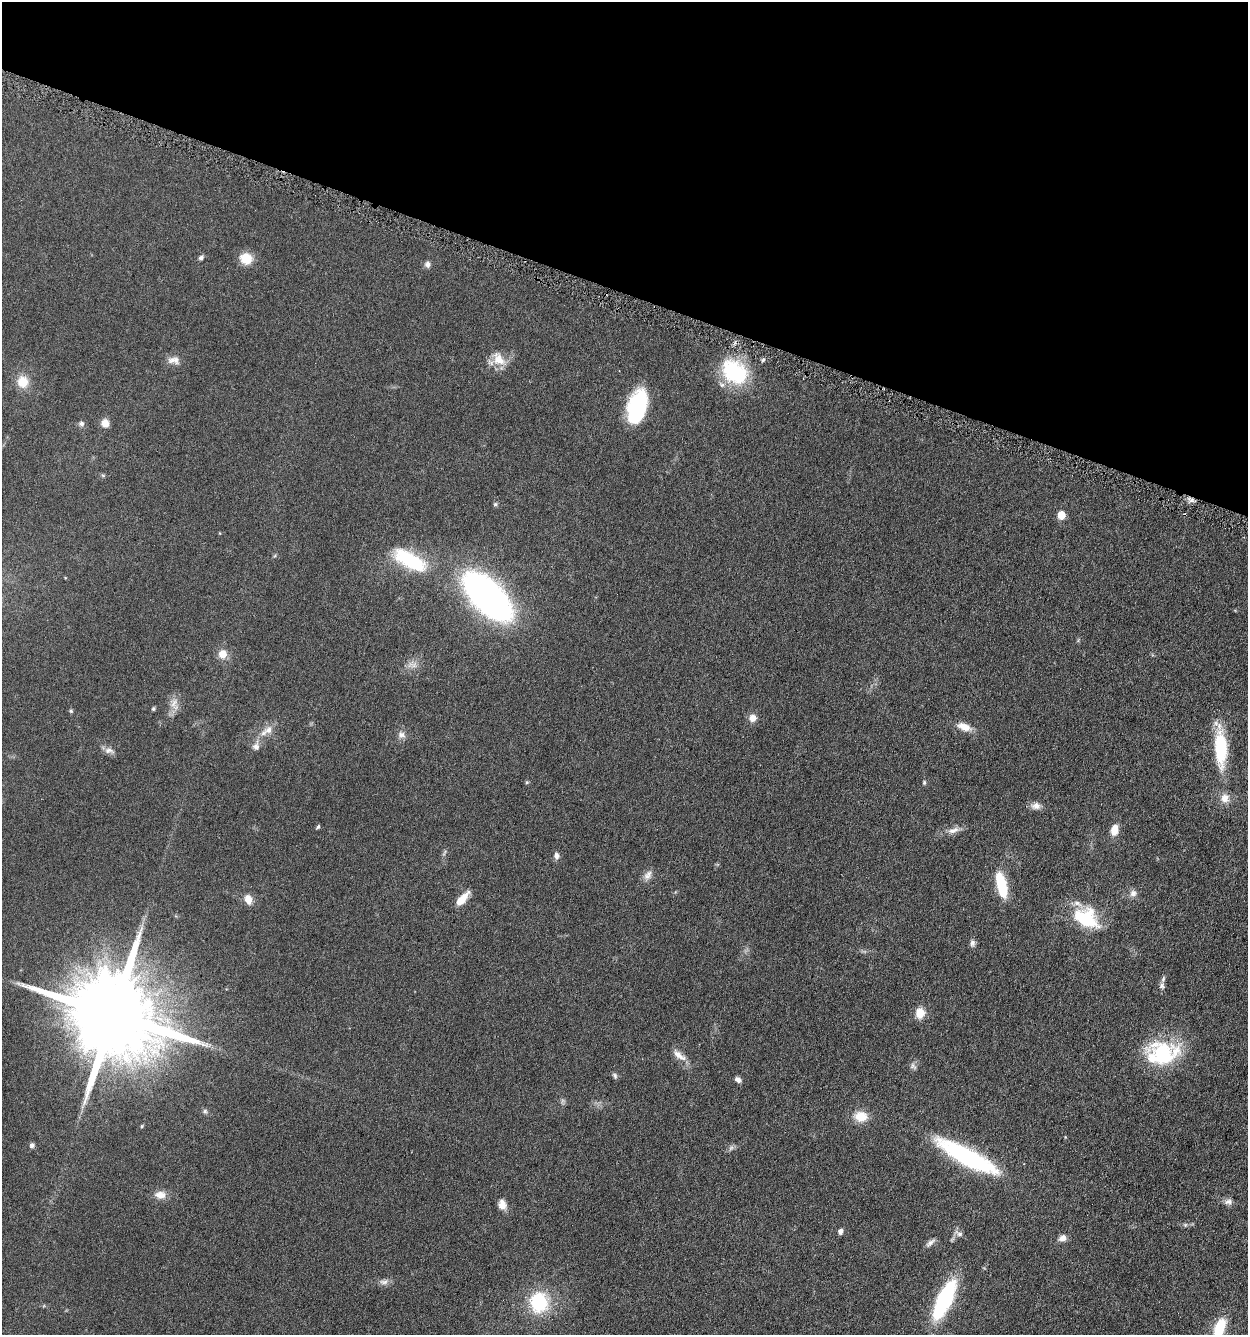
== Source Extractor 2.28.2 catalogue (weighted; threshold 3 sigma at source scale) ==
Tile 2 of 4 x 4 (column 2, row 1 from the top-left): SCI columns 1508-2753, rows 4007-5339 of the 5376 x 5350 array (HDU 1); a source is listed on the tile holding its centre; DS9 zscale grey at full resolution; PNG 1250 x 1337 px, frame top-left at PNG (2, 2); no overlay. Shown black and unused: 22% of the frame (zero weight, under 3 of 6 exposures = <1% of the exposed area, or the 3 px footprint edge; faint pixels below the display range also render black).
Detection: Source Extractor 2.28.2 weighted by HDU 2 'WHT'; one run over the whole footprint, this tile lists its part. Background 0.0957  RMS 0.0067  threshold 0.0276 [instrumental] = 3 sigma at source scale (4.09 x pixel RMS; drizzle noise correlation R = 1.36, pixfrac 0.8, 0.05/0.05 arcsec/px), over >= 5 px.
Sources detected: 73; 2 too faint to see at this stretch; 1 inside a brighter object's white glare — not listed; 3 inside a brighter listed object's ellipse — not listed separately; the other 67 listed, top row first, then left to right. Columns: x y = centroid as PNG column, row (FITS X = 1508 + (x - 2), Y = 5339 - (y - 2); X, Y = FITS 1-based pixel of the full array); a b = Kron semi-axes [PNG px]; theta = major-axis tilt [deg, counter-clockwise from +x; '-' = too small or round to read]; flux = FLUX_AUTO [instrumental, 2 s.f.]
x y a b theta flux
201 258 6 5 - 1.4
246 258 12 11 - 11
427 264 8 7 - 2.3
499 359 22 14 -53 9.7
174 360 18 10 -5 4.6
734 372 35 26 -38 42
23 382 17 15 -81 9.5
637 407 34 18 74 47
105 423 9 8 - 5
81 424 7 7 - 1.9
103 475 6 4 -1 0.82
495 504 6 6 - 0.94
1061 515 5 5 - 17
409 560 39 15 -29 42
488 596 37 17 -46 330
222 654 8 7 - 8
412 665 16 8 -7 3.8
174 703 17 10 66 5.5
153 709 5 4 - 0.87
71 711 5 5 - 0.8
753 718 8 8 - 4.8
964 727 20 9 -19 6.6
268 730 12 11 - 5.1
401 735 11 9 -8 3
256 746 12 9 79 3.5
1221 747 48 14 -87 34
109 750 14 8 -13 3.2
924 783 6 4 75 0.86
1225 798 13 12 - 5.3
1036 806 13 9 3 3.5
318 827 6 4 62 0.81
953 830 18 8 16 4.3
1114 830 11 7 80 7.8
444 853 11 3 61 1
556 856 9 6 -82 2.6
648 875 14 9 55 3.7
1001 885 27 10 -77 23
1133 893 9 9 - 2.8
248 899 12 9 -76 5.3
462 899 19 7 49 8.7
1086 918 31 21 -30 32
972 943 9 7 87 1.9
1162 986 8 6 70 1.8
920 1013 12 10 88 7.5
113 1015 29 21 -22 12000
1162 1052 38 26 -44 37
679 1055 22 8 -37 5.8
913 1066 11 7 -45 1.9
615 1076 8 5 -62 1.3
738 1080 8 6 -38 2.4
205 1111 7 6 - 1.3
861 1116 16 12 -4 10
142 1126 4 4 - 0.71
32 1145 7 6 - 1.6
967 1157 63 15 -28 89
160 1195 15 10 -3 5.6
1228 1202 11 9 2 2.7
502 1204 12 9 -75 4.3
1185 1225 6 5 - 1.1
840 1231 6 5 - 2.1
959 1234 12 7 -33 2.5
1062 1238 9 7 15 3.8
930 1243 15 6 39 2.4
384 1282 13 7 3 2.8
944 1299 30 10 64 95
539 1302 20 18 -87 37
1219 1328 24 12 67 18
Isophote crosses this tile's border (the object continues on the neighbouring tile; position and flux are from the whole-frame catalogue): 1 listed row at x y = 1219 1328